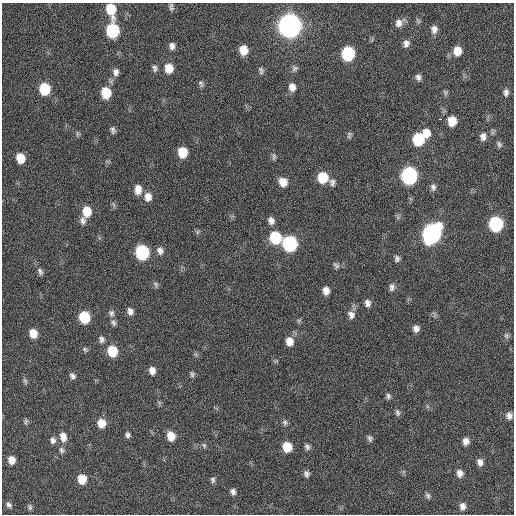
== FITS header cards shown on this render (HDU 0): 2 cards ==
NAXIS1  =                  512 / Axis length
NAXIS2  =                  512 / Axis length

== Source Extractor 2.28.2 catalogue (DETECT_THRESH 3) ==
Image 512 x 512 px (HDU 0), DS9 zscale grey, 1 PNG px = 1 image px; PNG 516 x 516 px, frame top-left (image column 1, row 512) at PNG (2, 3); no overlay
Background 158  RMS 13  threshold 38.6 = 3 sigma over >= 5 px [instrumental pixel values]
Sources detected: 104; all 104 listed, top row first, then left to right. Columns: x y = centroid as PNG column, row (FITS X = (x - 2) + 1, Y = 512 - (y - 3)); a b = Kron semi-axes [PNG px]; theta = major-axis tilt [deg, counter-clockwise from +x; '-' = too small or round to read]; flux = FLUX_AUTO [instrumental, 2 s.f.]
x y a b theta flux
171 7 10 5 -84 2100
111 9 12 8 -76 24000
399 23 10 9 - 4700
290 26 10 9 - 920000
434 29 9 7 -90 4200
112 31 10 8 -85 78000
406 43 8 7 - 3900
172 46 8 6 -82 3500
243 50 9 7 -85 13000
457 51 10 8 83 11000
348 54 9 8 - 74000
155 68 9 6 -82 2500
169 68 9 8 - 12000
295 68 9 7 26 2300
261 71 10 6 -81 2200
116 72 10 8 90 4000
418 77 8 6 -67 3000
201 84 9 6 -63 2100
292 87 9 7 -82 5900
45 89 9 7 -81 39000
445 92 8 6 -58 1700
506 92 10 7 -89 3100
106 93 9 8 - 24000
440 119 3 2 - 3100
452 121 9 8 - 14000
113 130 9 6 -78 2400
426 133 10 9 - 9500
77 134 7 4 -90 1400
349 135 9 4 89 1700
483 136 10 7 88 4300
418 139 9 8 - 45000
499 144 9 6 -74 2300
182 152 8 7 - 21000
274 157 11 5 -90 2000
20 158 8 7 - 15000
409 176 10 9 - 200000
323 177 10 8 -86 25000
283 182 9 8 - 8900
332 182 9 7 86 3100
433 187 10 7 -78 3000
138 189 11 8 -90 7900
148 197 11 9 -82 6700
114 204 9 3 -69 1300
87 211 11 9 -89 15000
83 221 10 8 -77 3800
271 221 9 8 - 4300
496 224 9 8 - 110000
197 232 7 4 71 1300
432 233 11 9 65 340000
275 238 10 9 - 44000
290 244 9 8 - 130000
160 251 9 7 -65 4100
142 252 9 8 - 100000
397 259 8 6 85 2600
336 265 11 6 -42 2300
40 271 10 6 -64 2800
156 285 8 6 -67 2000
392 287 11 7 87 3400
326 291 7 6 - 6400
367 303 9 7 -81 3800
130 311 9 7 -76 4100
111 313 10 8 -81 3100
351 315 11 9 -63 4500
84 317 8 7 - 38000
299 320 6 4 18 1300
113 323 9 6 -71 2500
416 328 7 7 - 4300
33 333 8 7 - 11000
506 336 8 6 -52 2200
102 339 9 7 85 2900
289 341 10 8 -80 7900
85 349 8 5 -50 1600
112 351 9 8 - 27000
152 370 8 7 - 5400
192 374 8 6 88 2000
72 376 7 6 - 2600
25 381 9 4 -65 1700
388 396 7 6 - 2100
397 412 9 5 -70 2100
509 416 8 7 - 4200
26 421 8 5 84 1600
285 422 8 6 -57 2200
101 423 9 8 - 10000
128 435 6 5 - 2400
171 436 9 7 -74 13000
63 437 12 8 -78 7300
370 438 8 6 -66 2300
53 440 9 8 - 3400
466 441 8 7 - 5200
204 445 7 5 -69 1700
287 447 8 7 - 19000
307 447 8 6 -58 2500
61 450 9 6 -67 2500
11 460 8 7 - 7400
480 462 9 7 -69 4400
460 473 8 7 - 4900
306 474 7 6 - 2800
82 479 8 7 - 16000
213 480 8 6 -84 2200
233 492 8 6 -65 2900
428 496 8 6 -68 2000
9 505 8 6 -45 2600
462 506 8 6 87 4400
30 507 9 5 -89 1800